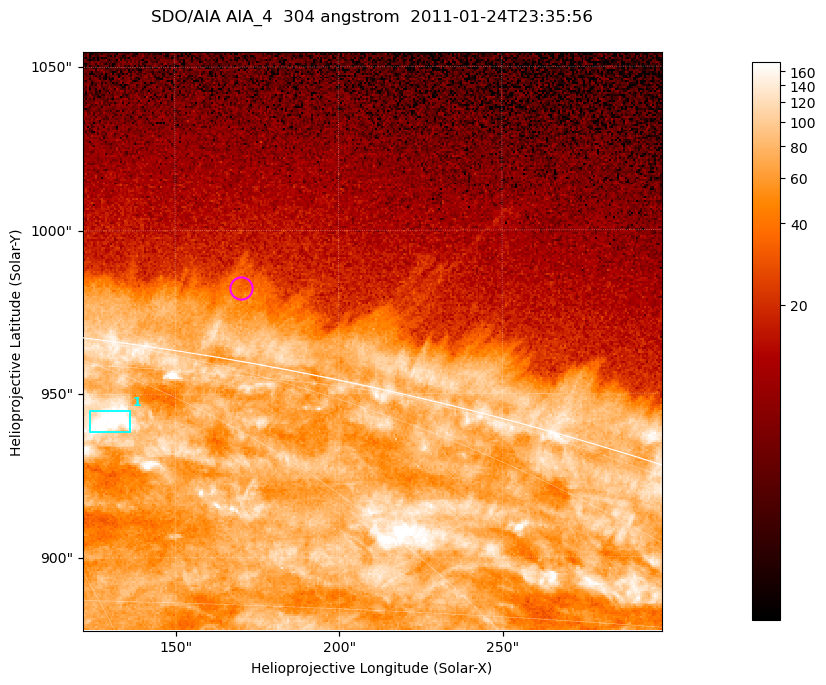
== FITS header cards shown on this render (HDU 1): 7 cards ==
TELESCOP= 'SDO/AIA '           / For AIA: SDO/AIA
INSTRUME= 'AIA_4   '           / For AIA: AIA_ATA1, AIA_ATA2, AIA_ATA3 or AIA_AT
WAVELNTH=                  304 / [angstrom] Wavelength
WAVEUNIT= 'angstrom'           / Wavelength unit: angstrom
DATE-OBS= '2011-01-24T23:35:56.124' / [ISO] Date when observation started; ISO 8
CTYPE1  = 'HPLN-TAN'           / CTYPE1; Typically HPLN
CTYPE2  = 'HPLT-TAN'           / CTYPE2; Typically HPLT

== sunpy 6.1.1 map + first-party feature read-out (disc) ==
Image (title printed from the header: SDO/AIA AIA_4  304 angstrom  2011-01-24T23:35:56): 295 x 295 px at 0.6 arcsec/px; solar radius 975 arcsec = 1624 px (partial field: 0.4% of the solar disc is inside the frame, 41% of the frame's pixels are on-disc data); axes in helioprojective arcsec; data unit not stated in the header (colour bar unlabelled)
Orientation: roll -0.132 deg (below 1 deg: not rotated)
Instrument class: DISC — disc imager (sunpy class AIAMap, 304 A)
Bright regions (active regions / flare kernels): reference = the on-disc median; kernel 3 px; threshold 5 sigma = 106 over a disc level ~74.1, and >= 1.15x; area >= 87 px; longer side >= 4 px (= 2.4 arcsec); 1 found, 1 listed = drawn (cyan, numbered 1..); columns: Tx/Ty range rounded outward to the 2 arcsec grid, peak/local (2 s.f.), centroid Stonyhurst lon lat
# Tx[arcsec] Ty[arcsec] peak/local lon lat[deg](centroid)
1 124..136 938..946 3.5 +23 +70
Off-limb structures (1.02-1.3 R_sun): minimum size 43 px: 4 found; the strongest spans PA ~350 deg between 1.02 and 1.03 R_sun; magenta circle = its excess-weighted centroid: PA ~350 deg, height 1.02 R_sun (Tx ~170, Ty ~982 arcsec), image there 1.6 x the reference